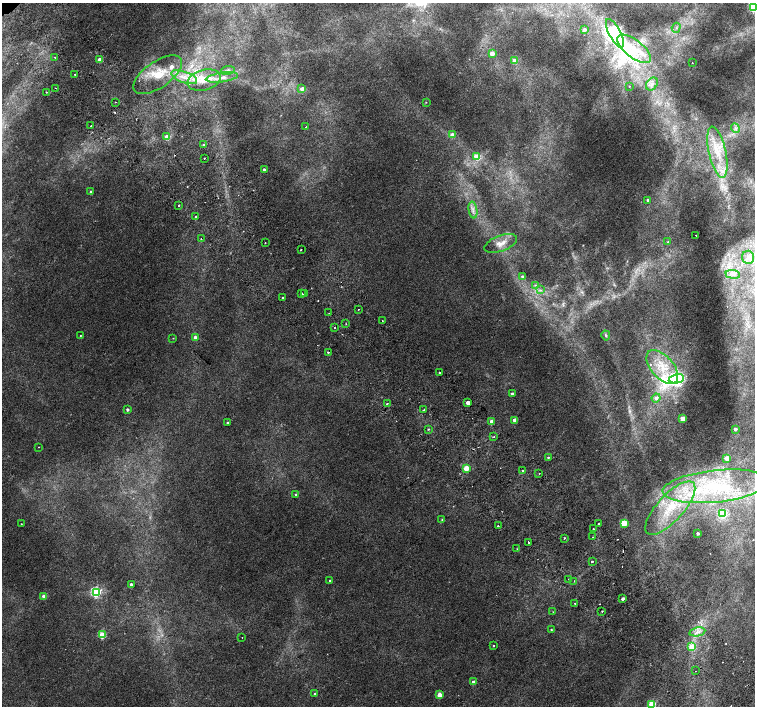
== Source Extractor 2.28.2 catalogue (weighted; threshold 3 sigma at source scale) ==
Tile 6 of 4 x 4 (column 2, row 2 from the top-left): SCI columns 1557-3062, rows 3080-4486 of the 6118 x 6093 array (HDU 1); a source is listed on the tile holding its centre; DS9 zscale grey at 2 x 2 block average (1 PNG px = mean of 2 x 2 image px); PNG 757 x 708 px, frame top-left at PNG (2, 3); each listed source drawn as its Kron ellipse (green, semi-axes under 4 px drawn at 4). Shown black and unused: <1% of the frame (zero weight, under 2 of 3 exposures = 3% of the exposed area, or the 3 px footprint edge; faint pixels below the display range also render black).
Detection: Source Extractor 2.28.2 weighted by HDU 2 'WHT'; one run over the whole footprint, this tile lists its part. Background 0.00525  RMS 0.0036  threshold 0.0162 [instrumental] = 3 sigma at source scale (4.5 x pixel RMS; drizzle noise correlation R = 1.50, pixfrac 1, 0.0396/0.0396 arcsec/px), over >= 5 px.
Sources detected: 134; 10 cosmic-ray / hot-pixel residue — neither listed nor drawn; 3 inside a brighter listed object's ellipse — not listed separately; the other 121 listed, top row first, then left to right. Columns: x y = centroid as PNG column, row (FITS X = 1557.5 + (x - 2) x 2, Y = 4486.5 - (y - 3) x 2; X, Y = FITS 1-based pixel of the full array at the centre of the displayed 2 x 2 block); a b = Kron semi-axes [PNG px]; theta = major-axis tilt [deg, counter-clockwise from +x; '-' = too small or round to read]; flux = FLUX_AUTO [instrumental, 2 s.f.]
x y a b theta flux
753 7 3 3 - 96
676 28 5 2 - 0.92
584 29 3 3 - 3
615 33 16 6 -62 320
634 49 20 9 -38 20
492 54 3 3 - 11
55 57 2 2 - 1.3
100 60 3 2 - 12
514 61 3 3 - 13
692 63 2 2 - 1.1
228 70 7 4 9 2.1
75 75 2 2 - 0.63
158 75 28 13 35 21
184 77 13 5 -20 8.4
222 77 16 5 8 6.8
204 80 17 10 15 15
652 84 7 5 53 3.5
629 86 2 2 - 0.32
56 88 2 2 - 1.2
302 88 4 3 - 2.8
46 92 2 2 - 0.74
116 102 2 2 - 0.47
426 102 2 2 - 0.4
91 126 2 2 - 0.64
306 127 2 2 - 0.98
735 128 5 3 - 1.8
452 135 3 3 - 6.5
167 137 3 3 - 13
203 145 2 2 - 1
717 152 26 8 -77 23
477 156 3 3 - 22
204 158 2 2 - 1.5
264 170 2 2 - 2.8
91 192 3 3 - 1.4
648 200 3 3 - 2.5
179 205 2 2 - 2.2
473 210 8 3 -80 2.7
196 217 2 2 - 1.5
696 235 2 2 - 0.49
201 239 2 2 - 0.6
668 242 4 3 - 0.89
265 243 2 2 - 1.8
501 243 17 8 20 8.7
301 250 2 2 - 3
748 257 6 6 - 4.7
733 274 7 3 -7 1.9
522 277 3 3 - 2.1
535 285 3 3 - 1.1
540 290 4 2 - 1.1
302 293 2 2 - 2.3
304 294 2 2 - 0.45
283 298 2 2 - 4
358 309 2 2 - 2.2
329 313 2 2 - 0.36
382 321 2 2 - 0.45
346 324 2 2 - 0.71
334 328 2 2 - 0.59
606 335 5 3 - 1.2
80 336 2 2 - 0.69
195 337 3 3 - 3
173 338 3 2 - 0.37
328 352 2 2 - 2.2
662 367 20 11 -48 22
439 372 2 2 - 1.9
676 379 7 4 11 300
512 394 2 2 - 2.3
656 398 4 4 - 3.9
468 403 3 2 - 9.2
387 404 3 2 - 0.8
127 410 2 2 - 1.9
424 410 3 2 - 0.55
683 418 3 2 - 13
515 420 3 2 - 8.4
491 422 3 2 - 7.2
227 423 2 2 - 1.2
428 429 3 3 - 0.78
735 429 3 3 - 2.5
494 437 2 2 - 0.52
39 447 2 2 - 0.57
548 457 2 2 - 1.2
727 458 3 3 - 15
466 468 3 3 - 23
522 471 2 2 - 1.9
539 473 2 2 - 0.79
715 486 53 16 6 76
296 494 3 2 - 1.2
670 508 34 13 47 41
723 514 3 3 - 61
442 520 3 3 - 0.76
624 523 3 3 - 36
21 524 2 2 - 0.42
598 524 2 2 - 2
498 526 2 2 - 3
593 529 2 2 - 2.6
698 533 2 2 - 1.9
592 537 2 2 - 0.47
565 538 2 2 - 1.1
529 542 3 2 - 4.8
517 549 2 2 - 0.41
592 561 2 2 - 3.4
569 579 2 2 - 0.62
330 580 3 2 - 0.74
574 581 2 2 - 0.8
131 585 2 2 - 2.9
96 592 3 3 - 130
44 596 3 3 - 9.7
623 599 3 2 - 2.5
575 603 2 2 - 1.5
602 611 2 2 - 0.69
553 612 2 2 - 0.36
551 630 2 2 - 0.59
697 632 8 2 11 1.6
102 635 3 3 - 34
242 637 2 2 - 1.1
493 646 2 2 - 0.96
692 646 3 3 - 18
696 671 2 2 - 0.41
473 682 3 2 - 4.9
314 694 2 2 - 0.82
439 695 3 3 - 14
652 704 3 3 - 37
Isophote crosses this tile's border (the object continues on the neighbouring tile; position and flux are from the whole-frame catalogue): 2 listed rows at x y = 753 7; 652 704
Diffuse or blended objects may show on this block-average render without a row.